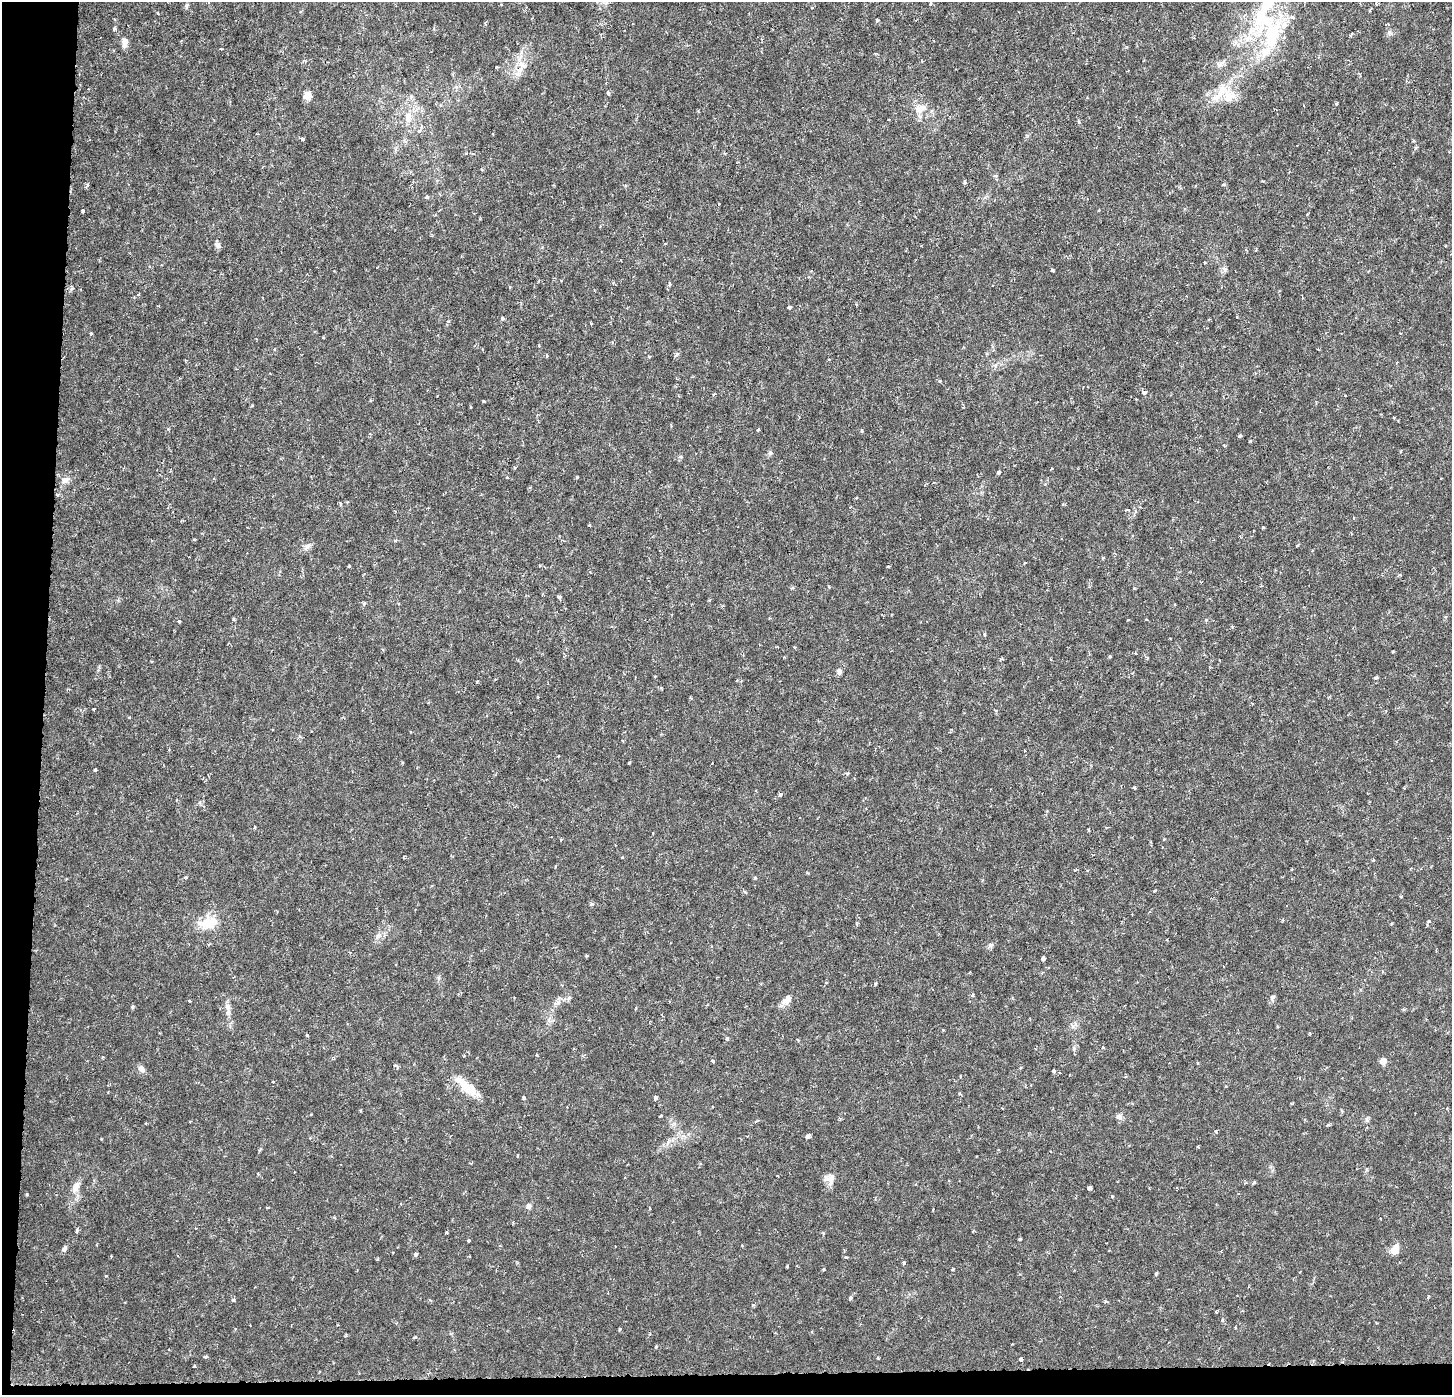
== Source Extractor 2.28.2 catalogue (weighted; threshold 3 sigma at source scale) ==
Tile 7 of 3 x 3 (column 1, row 3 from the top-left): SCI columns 34-1483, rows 314-1706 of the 4384 x 4706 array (HDU 1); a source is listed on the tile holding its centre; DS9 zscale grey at full resolution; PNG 1454 x 1397 px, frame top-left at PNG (2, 2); no overlay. Shown black and unused: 4% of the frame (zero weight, under 3 of 6 exposures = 4% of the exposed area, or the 3 px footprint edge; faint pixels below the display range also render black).
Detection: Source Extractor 2.28.2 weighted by HDU 2 'WHT'; one run over the whole footprint, this tile lists its part. Background 8.99e-04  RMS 8.5e-04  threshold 0.00348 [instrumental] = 3 sigma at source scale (4.09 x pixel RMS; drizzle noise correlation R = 1.36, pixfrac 0.8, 0.0396/0.0396 arcsec/px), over >= 5 px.
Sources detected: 190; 2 cosmic-ray / hot-pixel residue — not listed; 5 inside a brighter listed object's ellipse — not listed separately; the other 183 listed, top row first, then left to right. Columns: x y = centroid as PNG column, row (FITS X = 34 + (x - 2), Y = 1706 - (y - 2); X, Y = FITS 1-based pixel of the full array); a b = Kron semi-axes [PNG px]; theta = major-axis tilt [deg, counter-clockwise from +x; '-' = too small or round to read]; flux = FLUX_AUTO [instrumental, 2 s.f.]
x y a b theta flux
1376 3 4 4 - 0.095
930 4 4 3 - 0.072
186 5 7 5 48 0.16
1261 16 63 22 72 7.4
877 20 3 3 - 0.17
485 22 7 2 69 0.085
1387 24 7 3 -1 0.082
114 29 6 5 - 0.11
1350 36 4 4 - 0.085
124 43 10 6 78 0.59
221 49 3 2 - 0.091
1220 64 16 6 35 0.41
497 67 3 3 - 0.071
520 70 16 7 60 0.76
1103 90 4 3 - 0.068
608 93 5 4 - 0.14
307 95 9 8 - 0.59
1229 97 19 17 34 1.6
1336 103 3 3 - 0.11
920 108 18 13 27 0.99
408 117 18 9 -88 1
888 120 3 2 - 0.058
1079 121 6 4 -69 0.12
419 131 8 6 29 0.24
303 139 4 4 - 0.093
996 176 6 4 0 0.14
965 182 5 4 - 0.13
1223 184 4 4 - 0.14
427 197 6 5 - 0.15
82 211 3 3 - 0.14
218 245 9 6 -40 0.25
1256 250 6 2 78 0.071
1204 262 2 2 - 0.075
1225 269 8 6 0 0.22
1052 270 4 3 - 0.1
669 284 6 3 -81 0.089
72 289 7 5 38 0.16
789 307 4 3 - 0.19
502 319 4 4 - 0.18
91 333 4 3 - 0.067
323 338 4 3 - 0.059
547 356 4 3 - 0.099
649 356 5 3 - 0.082
1144 392 5 4 - 0.32
714 394 4 3 - 0.077
1136 399 3 2 - 0.053
483 401 3 3 - 0.079
470 407 4 2 - 0.057
1394 418 3 2 - 0.068
758 430 3 3 - 0.085
861 431 5 3 - 0.087
1240 436 4 4 - 0.11
1250 441 3 3 - 0.089
1224 446 4 3 - 0.072
770 453 7 6 - 0.2
999 472 4 4 - 0.2
507 477 4 3 - 0.064
577 477 3 3 - 0.12
65 480 12 7 21 0.43
57 494 6 3 8 0.099
856 498 3 2 - 0.075
347 502 4 3 - 0.071
340 504 5 3 - 0.074
1063 504 5 3 - 0.074
1354 518 4 2 - 0.067
589 525 3 3 - 0.091
1297 545 4 3 - 0.086
307 546 13 7 38 0.35
1103 558 5 3 - 0.068
1025 563 4 2 - 0.073
349 566 3 3 - 0.12
888 566 3 2 - 0.077
1400 575 4 3 - 0.15
829 587 5 3 - 0.072
792 588 6 3 19 0.089
559 597 4 4 - 0.2
364 603 5 4 - 0.16
234 619 4 4 - 0.099
1206 620 5 5 - 0.098
179 621 4 3 - 0.15
984 634 5 4 - 0.11
795 647 4 3 - 0.084
1393 652 3 2 - 0.071
1135 653 3 3 - 0.084
1110 656 3 3 - 0.088
1050 659 4 3 - 0.069
839 671 7 6 - 0.29
655 676 4 3 - 0.086
1376 678 5 3 - 0.11
93 709 3 3 - 0.1
629 763 3 3 - 0.11
95 770 3 3 - 0.15
847 773 6 4 38 0.12
1134 788 4 3 - 0.14
780 795 4 4 - 0.19
1088 830 4 3 - 0.077
1164 839 4 4 - 0.075
622 857 4 3 - 0.072
1373 860 4 3 - 0.091
555 867 5 3 - 0.07
186 877 4 4 - 0.092
755 878 4 4 - 0.12
1154 891 3 3 - 0.1
591 904 6 3 45 0.11
1429 921 4 3 - 0.15
209 923 29 15 17 1.8
1391 923 3 3 - 0.083
857 924 5 3 - 0.08
378 936 10 4 48 0.24
991 945 8 6 20 0.2
1043 959 4 4 - 0.49
875 984 4 4 - 0.11
972 995 4 4 - 0.15
1272 997 10 6 57 0.2
787 1000 16 9 46 0.56
189 1001 5 3 - 0.069
558 1002 9 5 45 0.27
133 1007 5 4 - 0.12
228 1007 11 8 -80 0.43
636 1008 4 3 - 0.072
549 1020 7 4 72 0.19
1072 1025 11 3 -50 0.15
1277 1026 5 3 - 0.069
1309 1033 4 3 - 0.065
307 1035 4 2 - 0.099
727 1038 5 4 - 0.11
798 1040 4 3 - 0.084
1103 1047 4 4 - 0.076
537 1055 3 3 - 0.1
102 1057 3 3 - 0.066
713 1061 4 3 - 0.14
1383 1061 4 4 - 1.1
1198 1063 3 3 - 0.084
396 1066 7 3 -51 0.16
141 1068 9 6 -46 0.4
1054 1071 3 3 - 0.21
273 1082 3 2 - 0.053
467 1088 30 11 -40 1.8
959 1094 5 3 - 0.087
655 1097 5 3 - 0.25
523 1098 5 4 - 0.19
360 1111 4 3 - 0.076
660 1116 3 2 - 0.088
1119 1117 6 6 - 0.4
1367 1120 8 5 -84 0.18
1216 1131 5 3 - 0.1
808 1136 5 4 - 0.29
101 1139 3 2 - 0.065
1198 1147 3 3 - 0.088
831 1179 21 8 87 0.59
1254 1182 5 3 - 0.097
76 1187 19 9 63 0.74
1089 1188 4 4 - 0.39
27 1194 5 3 - 0.078
529 1206 7 6 - 0.29
77 1230 5 3 - 0.18
1020 1239 3 2 - 0.087
468 1240 4 3 - 0.1
64 1249 8 6 59 0.21
1395 1249 14 8 58 0.68
1221 1251 3 2 - 0.061
416 1254 4 3 - 0.18
846 1257 4 3 - 0.13
377 1259 4 3 - 0.081
903 1262 4 4 - 0.14
787 1267 3 2 - 0.091
823 1269 3 3 - 0.095
953 1269 3 3 - 0.1
1156 1274 5 3 - 0.091
106 1276 4 2 - 0.065
1429 1296 4 3 - 0.071
850 1298 6 4 59 0.17
233 1300 4 3 - 0.22
1105 1301 5 4 - 0.12
1217 1311 5 2 - 0.085
1222 1320 4 4 - 0.11
620 1329 5 3 - 0.11
346 1335 3 2 - 0.08
415 1337 5 3 - 0.093
656 1347 4 3 - 0.097
205 1357 3 3 - 0.18
1021 1359 3 3 - 0.42
194 1366 3 3 - 0.2
Unlisted compact peaks at least as high as the median listed source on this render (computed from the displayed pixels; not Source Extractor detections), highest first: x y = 446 1232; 1263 527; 677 354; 1415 148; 753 1305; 1074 1048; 252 405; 129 717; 940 381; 1328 1125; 745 892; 1401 896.